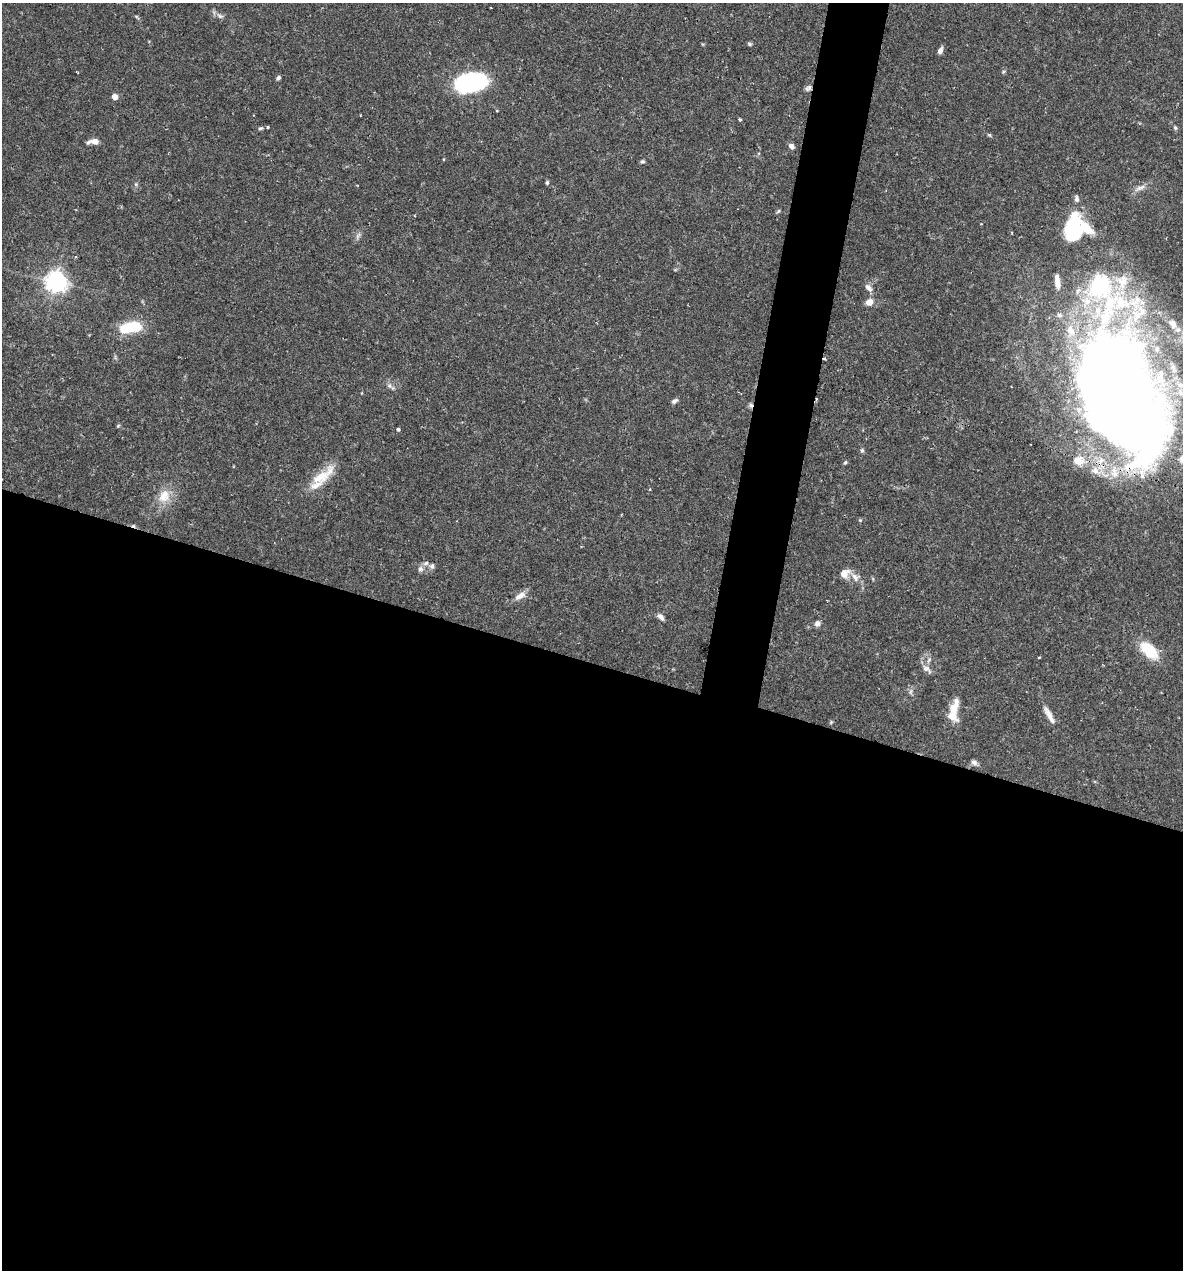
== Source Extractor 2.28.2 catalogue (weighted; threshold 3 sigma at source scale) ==
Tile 14 of 4 x 4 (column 2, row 4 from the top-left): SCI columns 1428-2608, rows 1-1268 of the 5092 x 5073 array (HDU 1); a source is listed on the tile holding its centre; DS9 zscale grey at full resolution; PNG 1185 x 1272 px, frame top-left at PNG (2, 3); no overlay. Shown black and unused: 51% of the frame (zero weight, under 2 of 3 exposures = <1% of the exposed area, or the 3 px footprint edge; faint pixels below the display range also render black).
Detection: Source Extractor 2.28.2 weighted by HDU 2 'WHT'; one run over the whole footprint, this tile lists its part. Background 0.0709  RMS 0.0039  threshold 0.0176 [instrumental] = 3 sigma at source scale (4.5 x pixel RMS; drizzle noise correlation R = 1.50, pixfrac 1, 0.05/0.05 arcsec/px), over >= 5 px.
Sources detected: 71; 1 inside a brighter object's white glare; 4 cosmic-ray / hot-pixel residue — not listed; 11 inside a brighter listed object's ellipse — not listed separately; the other 55 listed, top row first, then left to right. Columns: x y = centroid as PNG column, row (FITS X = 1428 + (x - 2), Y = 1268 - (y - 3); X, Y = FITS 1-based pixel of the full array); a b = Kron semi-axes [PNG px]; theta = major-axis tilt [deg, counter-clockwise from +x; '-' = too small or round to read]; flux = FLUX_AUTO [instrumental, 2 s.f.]
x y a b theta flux
136 16 6 4 -20 0.48
220 16 9 6 -22 1.2
750 44 6 4 -17 0.63
940 50 7 4 67 1.9
278 78 6 4 46 0.86
470 82 31 17 11 49
808 88 10 6 41 1.2
115 97 5 5 - 3.4
740 119 4 3 - 0.53
268 127 3 3 - 0.39
260 128 7 5 25 0.68
1175 128 7 4 -62 0.64
93 141 12 6 5 2.6
791 146 6 5 - 1.9
642 162 6 4 21 0.68
547 183 6 4 74 0.57
136 184 6 4 72 0.57
1139 188 18 6 24 2.2
778 211 6 4 45 0.53
1073 228 30 16 82 28
358 235 10 4 49 1.1
675 270 6 4 19 0.42
56 282 8 7 - 230
868 288 11 7 -47 1.9
869 302 11 8 28 2.6
1173 324 14 10 -55 4
130 327 25 12 12 15
389 386 9 7 -47 1.4
1119 390 137 76 -71 650
674 401 7 5 38 1.1
118 426 5 5 - 0.48
398 429 4 4 - 0.58
862 450 5 5 - 0.66
845 462 6 4 62 0.58
322 476 38 13 39 11
650 489 4 3 - 0.34
164 496 21 15 66 7
860 520 4 4 - 0.36
426 563 8 6 17 1.2
432 566 7 7 - 1.1
420 569 8 7 - 1.4
844 573 11 9 35 4
855 577 15 10 -41 3.3
520 596 17 8 35 3
661 617 11 6 -50 1.6
817 623 7 6 - 1.7
1149 651 22 11 -44 14
1039 657 3 2 - 0.38
929 660 10 5 69 1.2
927 669 15 8 -39 2.3
910 692 9 4 89 0.97
954 707 24 12 73 5.8
1049 715 26 6 -60 3.4
831 722 5 4 - 0.46
974 762 8 6 -25 1.3
Overlapping masked pixels (flux is a lower limit): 2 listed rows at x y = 808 88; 1119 390